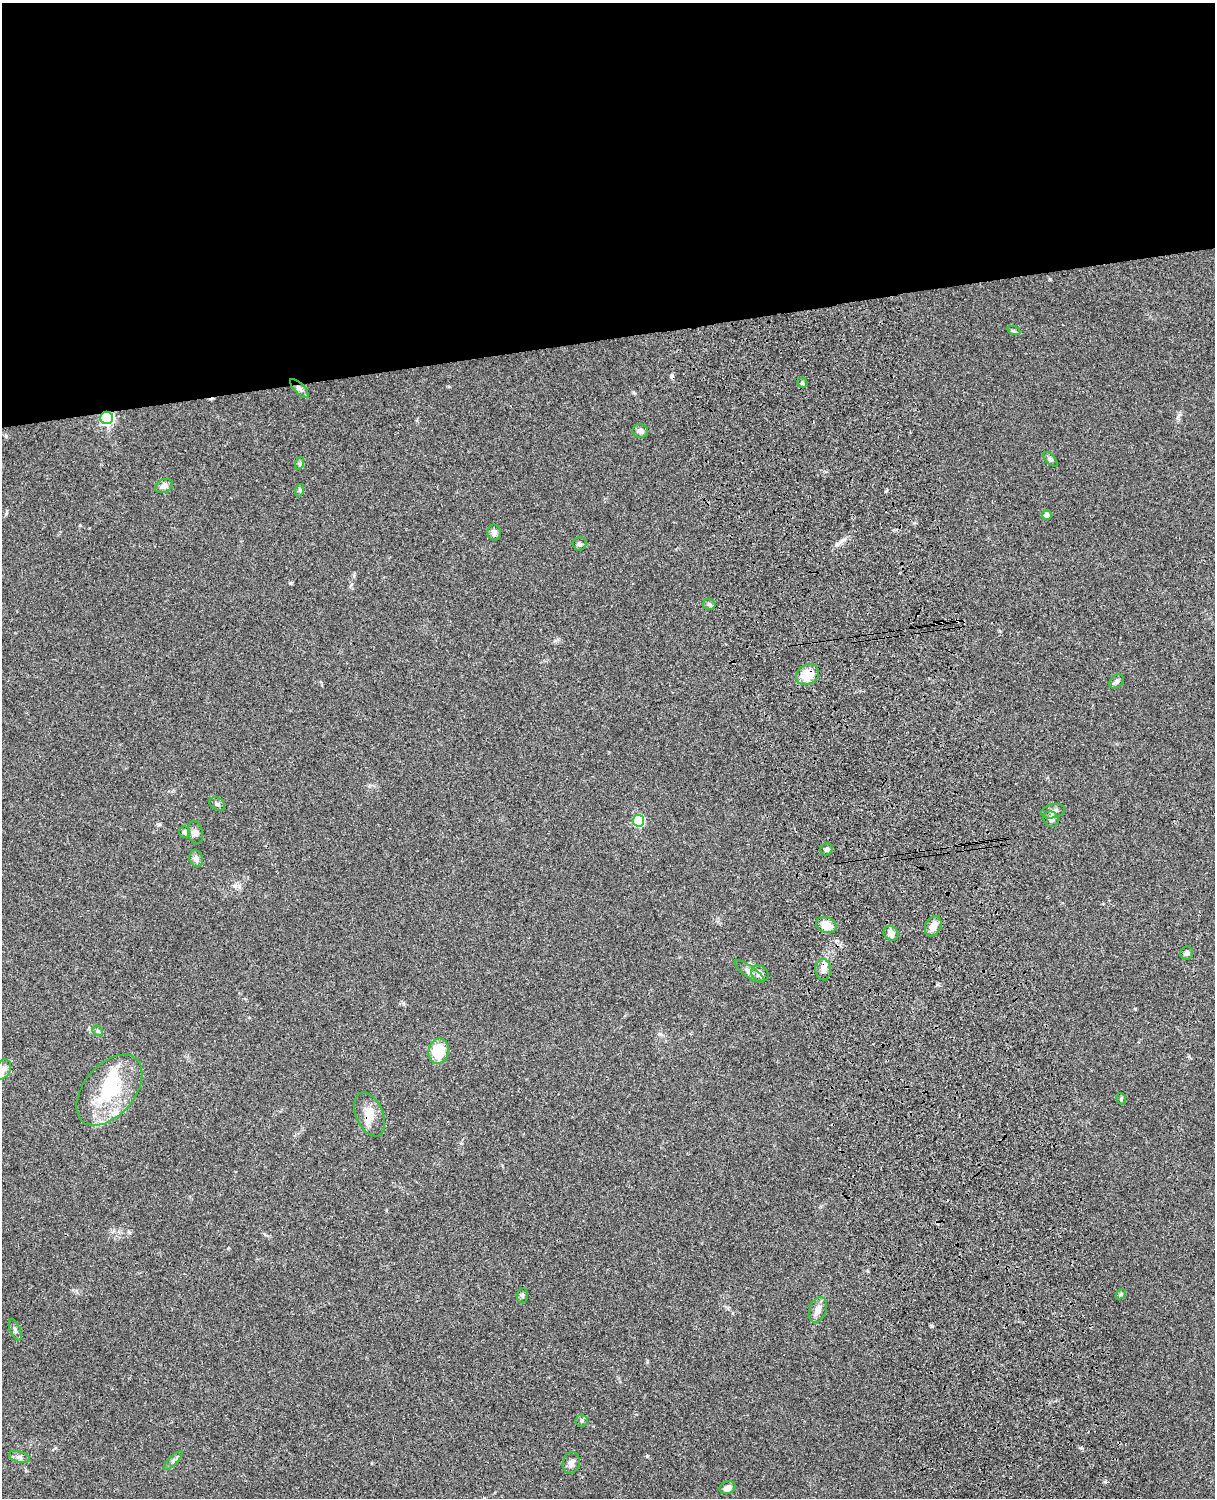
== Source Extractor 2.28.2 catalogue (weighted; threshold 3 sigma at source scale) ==
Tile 2 of 4 x 3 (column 2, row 1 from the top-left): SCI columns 1333-2545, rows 3268-4763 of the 5089 x 4926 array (HDU 1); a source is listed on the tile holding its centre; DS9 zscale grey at full resolution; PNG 1217 x 1500 px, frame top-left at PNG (2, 3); each listed source drawn as its Kron ellipse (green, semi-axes under 4 px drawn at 4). Shown black and unused: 23% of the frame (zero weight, under 3 of 4 exposures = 6% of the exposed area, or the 3 px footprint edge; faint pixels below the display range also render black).
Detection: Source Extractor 2.28.2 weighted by HDU 2 'WHT'; one run over the whole footprint, this tile lists its part. Background 0.0742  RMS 0.0058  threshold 0.0259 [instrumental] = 3 sigma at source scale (4.5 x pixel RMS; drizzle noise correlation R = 1.50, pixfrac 1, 0.05/0.05 arcsec/px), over >= 5 px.
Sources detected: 52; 1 inside a brighter object's white glare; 2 cosmic-ray / hot-pixel residue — neither listed nor drawn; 4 inside a brighter listed object's ellipse — not listed separately; the other 45 listed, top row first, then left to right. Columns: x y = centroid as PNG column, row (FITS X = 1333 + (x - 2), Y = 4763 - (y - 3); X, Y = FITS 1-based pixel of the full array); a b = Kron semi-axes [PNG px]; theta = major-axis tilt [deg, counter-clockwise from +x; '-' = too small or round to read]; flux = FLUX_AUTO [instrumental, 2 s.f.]
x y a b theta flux
1014 331 7 4 -18 0.88
802 383 5 5 - 0.86
299 388 12 5 -44 1.8
107 418 6 6 - 98
640 431 8 7 - 2.1
1050 459 9 4 -45 1.1
300 463 6 4 71 0.89
164 486 9 7 21 2.4
300 490 6 4 71 0.78
1047 515 5 5 - 2.7
494 532 8 6 -77 2.1
580 544 7 6 - 1.2
709 604 6 5 - 1.1
807 675 12 9 32 12
1116 681 8 6 45 1.5
217 804 8 6 -34 1.4
1053 811 12 7 11 2.5
1051 819 8 7 - 2.2
638 821 6 5 - 40
185 832 6 5 - 1.3
196 833 11 7 -77 2.2
827 849 6 5 - 1.5
196 859 8 7 - 2.3
826 925 11 7 -20 7
933 926 11 7 62 5.3
891 933 8 7 - 3
1187 953 7 6 - 1.3
823 970 10 8 -88 2.9
749 972 17 6 -35 2.5
760 974 9 7 -40 3.2
98 1031 6 4 -42 0.85
439 1051 12 10 73 17
3 1070 11 7 61 2.5
109 1090 41 25 50 36
1121 1099 6 4 -72 0.73
370 1114 23 13 -67 8.2
1121 1294 6 4 44 0.69
522 1295 7 5 89 0.99
818 1310 13 8 71 3.7
15 1330 11 5 -67 1.5
582 1421 6 6 - 1.2
19 1457 11 5 -16 1.8
173 1460 12 3 45 1.4
571 1463 11 8 73 2.7
728 1488 8 6 18 2.9
Overlapping masked pixels (flux is a lower limit): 4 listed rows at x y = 299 388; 107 418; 807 675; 370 1114
Isophote crosses this tile's border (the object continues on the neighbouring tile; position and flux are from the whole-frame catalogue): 1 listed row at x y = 3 1070
Unlisted compact peaks at least as high as the median listed source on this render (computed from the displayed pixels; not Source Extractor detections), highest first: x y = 647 1456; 290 583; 1105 1482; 837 545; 159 824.